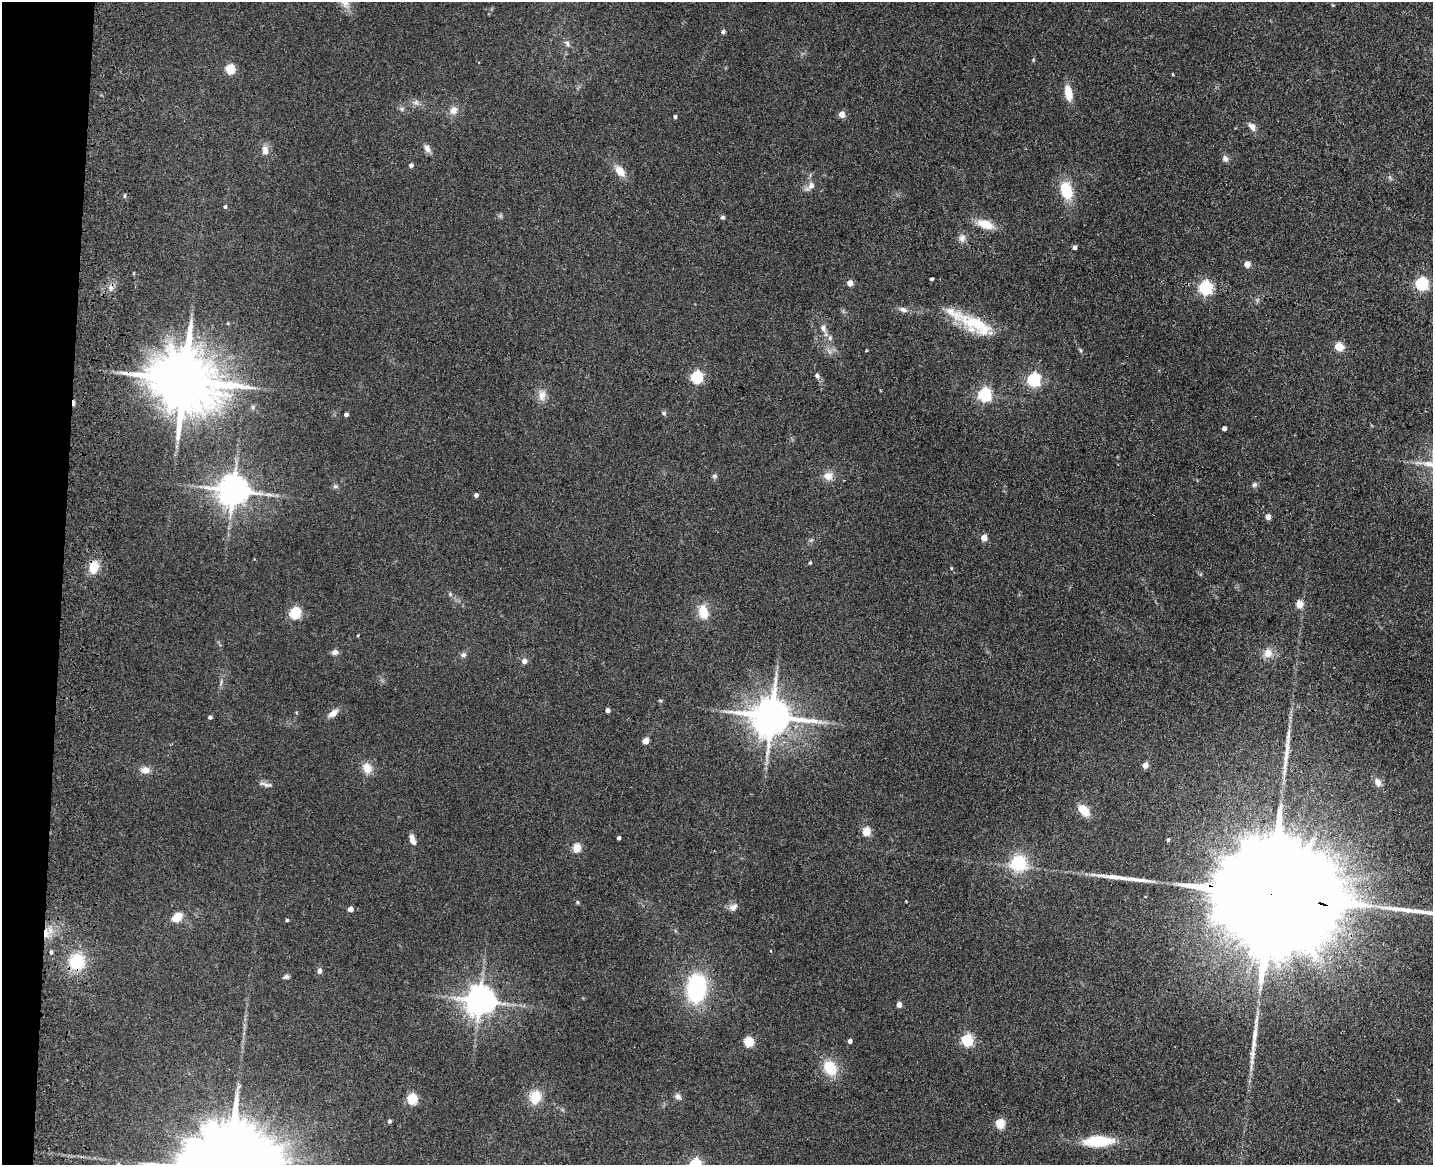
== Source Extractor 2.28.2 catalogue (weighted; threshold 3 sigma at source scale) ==
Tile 7 of 3 x 4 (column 1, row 3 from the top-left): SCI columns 333-1763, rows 1181-2343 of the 4844 x 4686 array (HDU 1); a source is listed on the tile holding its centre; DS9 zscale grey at full resolution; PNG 1435 x 1167 px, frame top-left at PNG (2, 2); no overlay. Shown black and unused: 4% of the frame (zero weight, under 3 of 4 exposures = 6% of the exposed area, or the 3 px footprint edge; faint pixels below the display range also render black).
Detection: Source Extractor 2.28.2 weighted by HDU 2 'WHT'; one run over the whole footprint, this tile lists its part. Background 0.0939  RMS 0.0065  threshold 0.0295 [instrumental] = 3 sigma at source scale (4.5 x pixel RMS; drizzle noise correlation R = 1.50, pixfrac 1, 0.05/0.05 arcsec/px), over >= 5 px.
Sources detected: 119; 1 cosmic-ray / hot-pixel residue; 4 long thin detections or spike segments (spike, bleed or trail) — not listed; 1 inside a brighter listed object's ellipse — not listed separately; the other 113 listed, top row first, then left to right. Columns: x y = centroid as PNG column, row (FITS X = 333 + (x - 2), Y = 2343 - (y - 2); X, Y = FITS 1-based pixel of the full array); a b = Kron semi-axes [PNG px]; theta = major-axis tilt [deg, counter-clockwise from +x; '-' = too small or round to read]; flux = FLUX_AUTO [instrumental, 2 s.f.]
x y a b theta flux
723 32 5 5 - 1.4
567 44 10 6 -53 2.2
1033 60 5 4 - 0.6
230 69 5 5 - 36
1172 74 4 2 - 0.55
1068 93 17 8 -79 10
416 102 7 6 - 2
402 109 6 5 - 1.3
453 110 11 10 - 4.8
842 114 5 4 - 8.6
675 117 4 4 - 1.3
1252 127 11 7 -52 3.5
427 148 11 7 -67 3.4
265 150 12 8 -83 4.6
1225 159 9 7 -63 2.3
411 165 4 4 - 2
620 171 13 9 -49 7.9
811 186 12 7 41 4.3
1066 190 18 12 -75 20
124 196 5 3 - 0.83
225 207 4 3 - 1
500 216 7 4 18 1.1
722 217 6 5 - 1.2
985 224 19 9 -18 11
962 238 10 9 - 3.6
1074 247 5 4 - 2
1247 264 5 4 - 8.8
931 279 3 3 - 1.2
850 283 5 5 - 6.2
1422 284 6 6 - 110
111 288 10 6 74 2.9
1205 288 6 6 - 120
903 309 11 7 -17 2.7
228 323 5 4 - 0.61
975 323 44 19 -21 30
823 328 12 8 -66 3.7
830 338 6 6 - 1.6
1339 347 5 5 - 23
866 350 3 3 - 0.49
1080 350 7 4 -54 0.93
817 376 7 6 - 1.9
697 377 6 5 - 84
184 380 20 16 -15 5900
1033 380 6 6 - 120
542 395 14 10 83 5.6
984 395 6 6 - 130
253 407 6 5 - 1.3
664 413 6 5 - 1.1
346 415 4 4 - 2.4
1224 428 4 4 - 2.7
714 476 7 5 -19 1.3
828 476 12 11 - 5.8
1254 485 7 6 - 1.6
335 486 7 5 42 1.3
233 491 9 9 - 1300
476 495 4 4 - 2.1
1268 517 5 4 - 4.8
984 538 5 4 - 9
810 563 5 4 - 0.79
94 567 16 12 76 9.3
951 568 6 3 -72 0.6
450 594 5 5 - 0.97
1299 604 10 9 - 5
295 613 7 5 46 58
704 614 12 7 -75 18
358 636 3 3 - 0.52
335 652 8 7 - 2.5
1268 653 13 12 - 6.2
463 655 8 6 25 1.9
524 661 5 5 - 3.7
221 683 9 4 70 1.4
660 700 5 3 - 0.7
607 710 4 4 - 2.8
333 713 13 7 35 4.6
210 717 4 4 - 1.4
771 717 12 10 -1 2100
646 741 5 4 - 11
1145 765 5 4 - 6.5
367 768 12 10 -65 7.8
145 770 13 9 -1 4.6
1378 782 11 8 -65 3.8
266 785 19 5 -11 2.6
1084 810 12 8 -50 11
866 832 5 5 - 25
619 838 4 3 - 1.3
413 840 14 6 -67 3.7
1168 840 4 4 - 0.96
576 848 5 5 - 24
1018 863 16 15 - 29
1270 895 80 22 -9 57000
577 902 5 4 - 0.84
733 907 12 9 36 3.5
350 909 4 4 - 4.8
177 917 11 8 42 9.1
287 920 4 3 - 0.98
46 933 14 7 88 6.4
51 952 6 4 -87 1.4
77 962 17 16 - 25
319 971 7 5 82 2.5
286 977 8 5 26 1.4
696 988 19 12 82 92
480 1001 9 8 - 1100
899 1005 4 4 - 5.2
967 1040 5 5 - 74
850 1041 4 4 - 2.8
748 1042 5 5 - 34
830 1068 15 12 -56 19
678 1096 8 7 - 2.3
535 1097 15 12 73 14
412 1099 5 5 - 47
389 1121 4 4 - 1.3
1000 1124 5 5 - 32
1098 1141 29 11 2 28
Overlapping masked pixels (flux is a lower limit): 6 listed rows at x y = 184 380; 94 567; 771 717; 1270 895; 46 933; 77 962